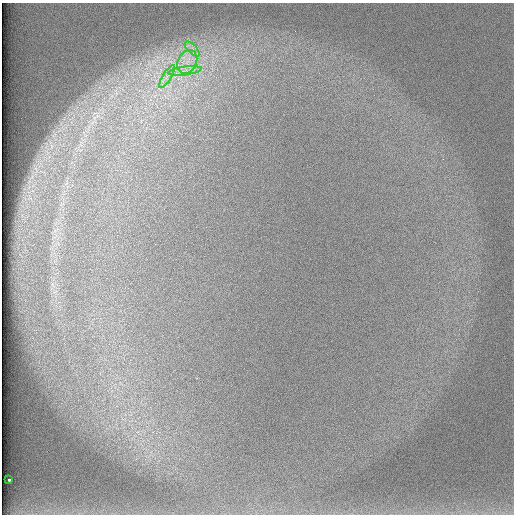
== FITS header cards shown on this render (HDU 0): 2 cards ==
NAXIS1  =                  512 /
NAXIS2  =                  512 /

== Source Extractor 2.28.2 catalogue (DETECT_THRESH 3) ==
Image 512 x 512 px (HDU 0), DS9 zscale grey, 1 PNG px = 1 image px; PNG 516 x 516 px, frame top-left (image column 1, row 512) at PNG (2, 3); each listed source drawn as its Kron ellipse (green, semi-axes under 4 px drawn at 4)
Background 97.2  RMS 2.9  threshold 8.72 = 3 sigma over >= 5 px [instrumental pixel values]
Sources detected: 5; all 5 listed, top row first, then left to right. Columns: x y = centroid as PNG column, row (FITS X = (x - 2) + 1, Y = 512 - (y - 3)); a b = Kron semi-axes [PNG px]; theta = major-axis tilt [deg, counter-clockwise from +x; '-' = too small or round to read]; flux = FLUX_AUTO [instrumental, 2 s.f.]
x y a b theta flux
192 49 9 3 -45 710
187 62 12 9 62 2600
185 71 17 4 7 1300
167 77 13 2 58 610
9 480 3 3 - 4600